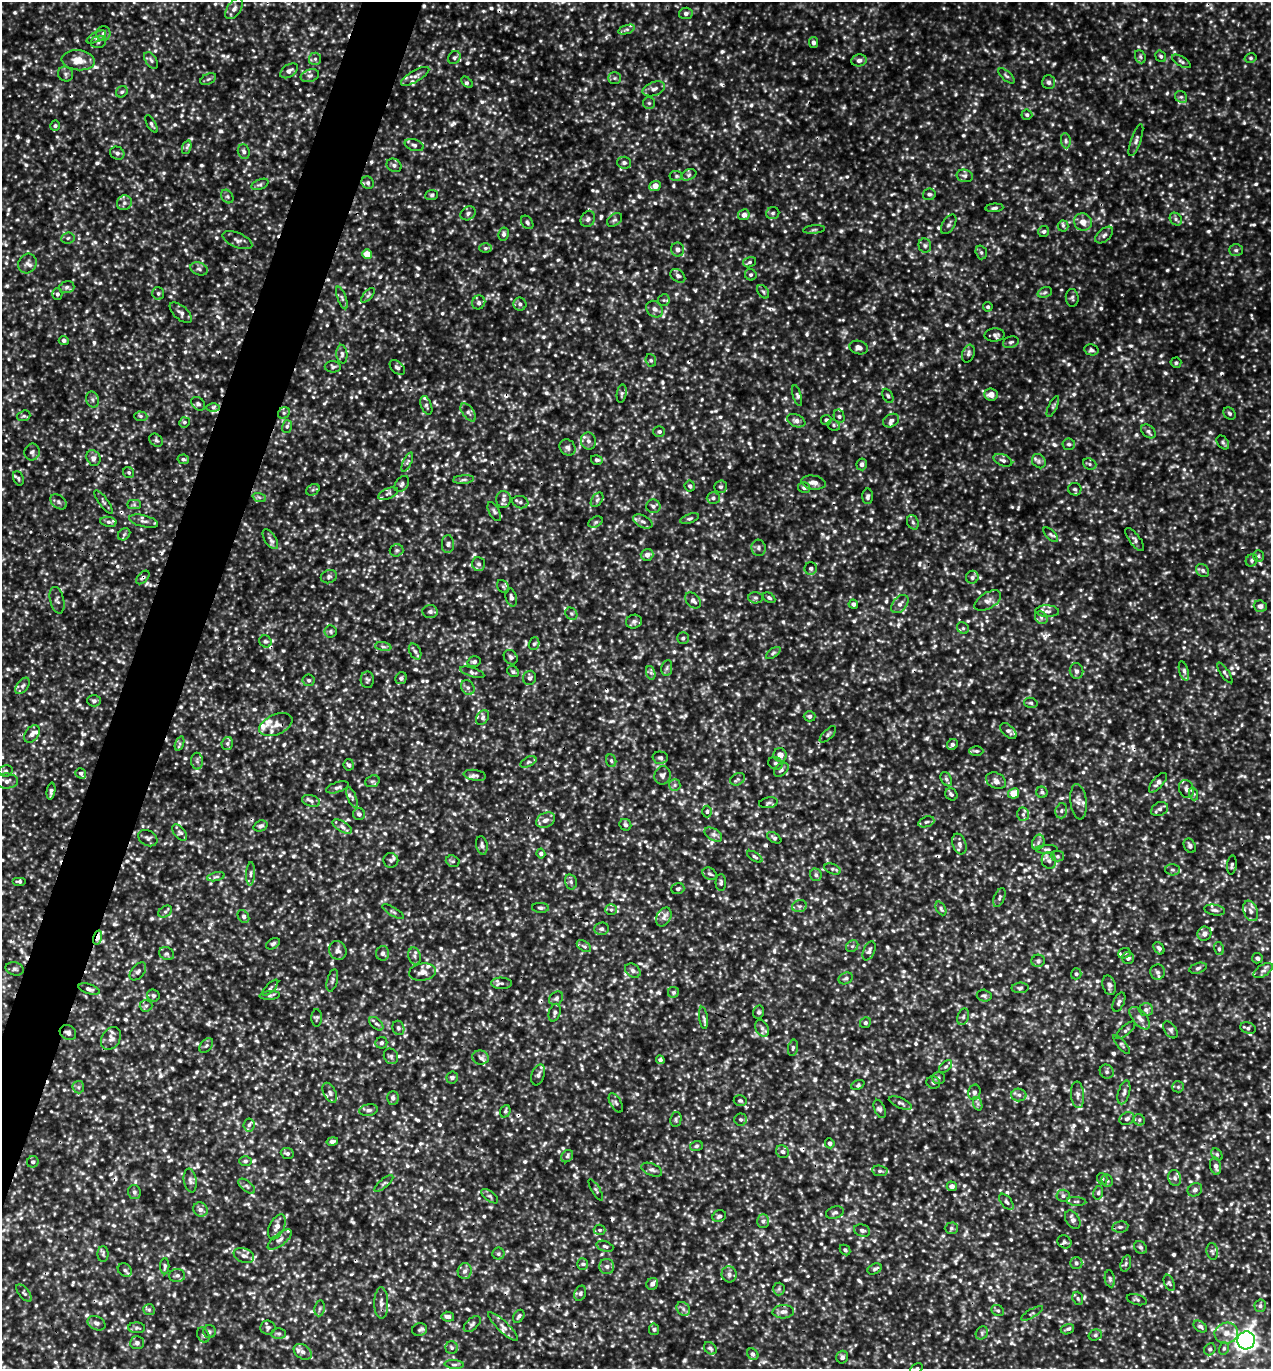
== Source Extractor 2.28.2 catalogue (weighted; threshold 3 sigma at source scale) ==
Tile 7 of 4 x 4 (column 3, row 2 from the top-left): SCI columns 2834-4102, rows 2762-4128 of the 5510 x 5499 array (HDU 1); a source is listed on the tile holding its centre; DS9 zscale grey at full resolution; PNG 1273 x 1371 px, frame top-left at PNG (2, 2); each listed source drawn as its Kron ellipse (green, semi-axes under 4 px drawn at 4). Shown black and unused: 4% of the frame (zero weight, under 3 of 5 exposures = <1% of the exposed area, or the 3 px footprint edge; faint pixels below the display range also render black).
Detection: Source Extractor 2.28.2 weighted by HDU 2 'WHT'; one run over the whole footprint, this tile lists its part. Background 0.202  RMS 0.043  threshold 0.196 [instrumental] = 3 sigma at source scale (4.5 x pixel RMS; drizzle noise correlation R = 1.50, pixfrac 1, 0.05/0.05 arcsec/px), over >= 5 px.
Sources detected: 1569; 1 too faint to see at this stretch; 16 cosmic-ray / hot-pixel residue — neither listed nor drawn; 34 inside a brighter listed object's ellipse — not listed separately; of the other 1518, all 500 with FLUX_AUTO >= 8.87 (the completeness limit of this list) listed and drawn (1018 fainter detections not listed), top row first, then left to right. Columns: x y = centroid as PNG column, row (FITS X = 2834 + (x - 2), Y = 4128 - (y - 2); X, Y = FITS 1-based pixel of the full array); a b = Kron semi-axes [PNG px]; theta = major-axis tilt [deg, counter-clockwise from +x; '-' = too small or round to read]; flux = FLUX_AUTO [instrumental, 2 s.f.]
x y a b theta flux
234 9 12 6 53 20
686 13 7 5 10 15
627 29 8 4 18 11
103 34 7 7 - 15
96 37 10 5 27 14
98 42 8 6 16 12
813 43 5 4 - 14
1161 56 6 5 - 9.3
1140 57 7 5 -69 8.9
454 58 7 5 56 11
1251 58 6 5 - 9.3
315 59 6 6 - 10
78 60 16 10 -6 61
151 60 9 5 -57 12
859 60 7 6 - 17
1181 61 10 4 -32 11
289 71 10 6 33 19
66 74 7 7 - 12
310 76 9 6 19 16
415 76 16 5 30 22
1006 76 10 4 -42 11
614 78 6 5 - 9.8
208 79 8 5 25 9.5
467 82 7 4 -44 10
1048 82 7 6 - 12
654 89 12 6 18 23
122 92 6 5 - 9.4
1181 97 6 5 - 9.7
649 103 6 6 - 9.3
1027 115 5 5 - 9.6
151 124 10 4 -59 9.6
55 126 5 4 - 9.2
1136 140 16 5 70 17
1066 141 7 5 -85 10
414 145 10 5 -18 14
187 147 7 4 72 9.4
244 152 7 5 -69 14
117 153 7 6 - 14
624 163 7 6 - 11
394 165 8 6 -29 13
689 175 8 5 23 12
676 176 7 5 -4 9.3
965 176 8 6 -13 14
368 183 6 6 - 11
260 184 9 5 22 9.7
655 186 6 5 - 41
929 194 6 5 - 11
432 195 6 5 - 8.9
227 196 7 5 -53 9.4
124 203 8 7 - 16
994 208 9 4 5 11
468 213 8 6 37 13
773 213 6 6 - 10
744 215 6 5 - 23
588 219 8 7 - 14
1176 219 7 5 -49 11
615 220 8 5 38 11
527 222 7 5 -53 9.6
1083 222 9 8 - 36
949 224 11 6 58 13
1063 226 5 5 - 9.4
814 230 11 4 5 11
1044 231 5 5 - 10
504 234 6 5 - 12
1104 235 10 6 42 15
68 238 7 5 7 10
237 240 16 7 -23 21
925 245 7 6 - 13
485 248 6 5 - 9.2
678 250 7 6 - 21
1236 250 7 5 -1 11
981 252 7 5 -74 9.3
367 254 5 5 - 73
750 262 7 5 17 8.9
27 263 10 8 56 23
199 269 9 6 -19 14
751 275 6 5 - 9.7
678 276 8 6 -40 14
67 287 8 5 16 12
763 292 7 5 -53 9.3
1045 292 7 5 18 9.7
158 293 6 6 - 9.9
57 294 5 5 - 11
368 295 9 4 48 9.7
342 298 12 4 -70 12
1072 298 9 6 -85 11
664 300 6 6 - 9.2
479 302 7 6 - 13
520 304 6 6 - 13
988 307 5 4 - 9.6
655 309 9 7 -44 19
181 313 14 6 -42 20
995 335 10 6 2 15
64 341 5 4 - 13
1011 342 8 5 20 11
859 348 9 6 -16 23
1091 350 7 5 -12 12
342 354 9 5 -84 13
968 354 9 6 72 13
651 360 6 5 - 8.9
1176 363 5 5 - 9
333 367 8 5 -1 10
397 368 9 5 -42 15
622 394 9 5 80 9.5
797 395 11 4 -74 10
991 395 7 6 - 39
888 396 8 4 -60 9.8
93 400 8 6 -73 13
198 404 8 5 -46 12
426 405 10 5 -69 12
1053 406 11 4 65 10
213 407 6 4 0 11
468 412 10 5 -53 15
284 413 6 5 - 9.3
1230 413 7 5 -45 10
24 416 7 5 18 8.9
141 416 6 5 - 9
839 416 7 5 -76 11
826 420 5 5 - 11
796 421 9 6 -22 19
891 421 8 6 27 18
184 422 5 5 - 9.5
834 425 6 5 - 9.4
287 427 6 5 - 9
1148 431 8 6 -40 12
659 432 6 5 - 12
156 440 7 6 - 11
588 441 9 7 -82 19
1223 442 8 5 -51 9.3
1069 444 6 6 - 11
567 447 9 7 -51 16
32 452 8 7 - 15
93 458 8 6 -63 18
183 459 6 4 -11 11
597 460 6 4 -16 10
1003 460 10 5 -22 14
1039 461 8 6 -49 14
407 462 10 3 65 9.6
862 464 6 5 - 18
1090 464 7 5 -22 9.6
129 473 6 5 - 9.6
18 478 8 5 -71 9.8
463 480 10 4 5 11
813 483 12 7 -8 26
402 484 9 6 53 13
690 486 5 5 - 9.9
720 487 6 6 - 11
804 488 6 5 - 12
1075 489 6 6 - 11
313 490 7 5 29 9.5
388 494 10 5 23 10
868 496 8 5 89 12
259 497 7 4 -18 9.1
713 498 6 5 - 11
503 499 8 7 - 18
597 500 8 5 54 11
58 502 9 6 -42 14
104 502 14 4 -54 11
520 502 8 6 -16 13
134 505 7 4 0 9.1
653 506 7 7 - 13
494 512 10 5 -62 12
689 519 10 4 19 9.4
144 521 15 5 -14 19
108 522 8 5 -10 11
596 522 7 5 27 9.6
643 522 10 6 -26 17
913 522 7 5 -68 11
124 534 7 5 44 9.4
1051 535 9 4 -44 9.7
270 539 11 5 -57 16
1135 539 14 5 -53 14
448 544 9 6 88 13
759 548 8 7 - 14
397 550 7 6 - 9.7
647 555 6 6 - 22
1258 556 6 5 - 9
1252 560 6 5 - 10
479 564 7 6 - 13
811 568 6 6 - 11
1203 570 7 6 - 12
143 577 8 5 45 11
329 577 8 6 23 13
972 577 6 6 - 12
503 587 7 5 -53 9.2
511 597 9 5 -75 15
755 598 7 5 -1 10
769 598 7 4 -30 9.1
57 600 13 7 -76 17
693 600 9 6 -47 17
988 601 15 8 31 26
853 604 4 4 - 13
900 604 10 6 50 21
1260 606 6 5 - 21
1047 611 12 6 -3 17
430 612 7 6 - 14
571 614 6 5 - 9.2
1041 618 7 5 -45 12
634 622 8 6 16 14
963 628 6 5 - 9.3
330 631 6 6 - 9.3
683 638 6 6 - 9.6
265 641 6 6 - 11
534 644 6 5 - 9
383 647 8 4 -8 9.6
415 651 8 5 -61 13
773 653 8 4 36 9.4
511 657 8 6 -49 12
474 662 7 5 13 12
667 668 8 5 81 11
1076 671 8 6 -74 15
1184 671 10 4 -74 14
472 672 12 4 -17 12
513 672 6 5 - 8.9
651 673 7 4 -72 11
1225 673 12 4 -55 10
401 678 6 5 - 12
530 678 7 6 - 15
309 680 6 6 - 10
367 680 8 6 89 11
23 686 9 5 52 14
468 688 8 6 -57 14
94 701 7 6 - 12
1031 703 7 5 -14 9.2
810 716 6 5 - 11
482 717 8 5 55 12
276 725 17 10 23 42
1008 731 10 5 -44 14
32 734 10 6 54 20
828 734 10 5 45 10
227 743 6 5 - 11
180 744 7 4 71 9.2
952 745 6 5 - 14
976 751 7 4 -1 9
780 755 7 6 - 43
660 758 7 6 - 13
197 761 8 6 -89 14
611 761 6 5 - 9
528 762 8 4 27 10
775 763 7 6 - 12
349 765 6 5 - 12
781 770 8 5 41 12
5 771 7 5 13 11
81 773 6 5 - 10
475 775 11 5 -9 15
662 775 9 8 - 18
737 779 8 5 34 10
946 779 8 5 -60 10
6 781 11 7 0 21
372 781 7 5 19 11
996 781 10 7 -27 21
1158 783 12 5 49 19
675 785 6 5 - 9.9
337 787 12 5 18 14
1186 789 9 7 -70 22
51 791 8 4 82 11
1042 792 6 5 - 9.8
1014 793 5 5 - 90
951 794 7 5 -44 10
1194 794 6 4 -73 9.6
352 798 11 4 -68 14
311 801 9 5 -16 14
1078 802 18 8 -83 30
768 803 9 5 9 11
1160 809 9 6 29 17
1061 811 8 5 76 13
707 812 6 4 90 9.3
359 814 6 6 - 15
1023 814 7 6 - 12
545 820 10 7 28 25
926 822 8 5 19 11
625 825 6 5 - 9.9
260 826 7 5 20 13
342 826 11 5 -30 19
180 833 9 5 -52 13
713 835 10 5 -32 16
148 838 10 7 -28 15
774 838 8 4 -33 9.1
1038 842 8 6 69 14
959 844 11 6 -70 19
482 845 9 5 -78 15
1190 846 8 5 -62 14
1047 849 11 4 3 11
541 853 5 4 - 11
1057 856 6 5 - 9.4
755 857 9 4 -32 9.1
391 860 7 7 - 13
453 861 7 5 -17 9.4
1049 861 8 7 - 18
1232 865 9 5 86 10
832 869 8 5 -22 9.7
1172 870 7 5 -2 11
251 874 11 4 87 14
710 874 7 5 -31 10
816 875 6 5 - 12
216 877 9 3 13 10
19 881 7 4 0 9.6
571 882 8 5 -77 13
721 882 8 5 -89 9.8
678 889 6 5 - 9.8
999 898 10 5 67 11
799 906 7 5 17 13
540 908 8 5 -3 10
941 908 7 4 -64 9.8
611 910 6 5 - 10
1215 910 10 5 -10 14
1251 911 10 7 -69 22
165 912 7 5 35 9.5
393 912 12 3 -31 8.9
243 917 7 5 -55 13
664 917 10 7 63 22
601 929 7 6 - 12
1204 934 7 6 - 19
98 937 7 4 72 54
273 944 7 5 33 11
584 946 8 5 -34 11
852 946 6 5 - 10
1159 948 7 5 -56 12
1219 949 6 5 - 9.5
338 950 10 8 -58 21
869 951 10 5 65 15
382 953 7 6 - 16
1124 953 6 5 - 10
167 954 8 6 -30 12
414 956 9 6 -79 15
1128 958 6 6 - 14
1257 958 5 5 - 14
1038 961 6 6 - 12
1198 968 9 5 16 11
15 969 9 6 -14 13
138 971 10 6 50 15
633 971 8 6 -35 15
1263 971 11 5 33 16
422 972 13 8 9 35
1158 972 7 7 - 13
1076 974 5 5 - 9.7
846 978 7 5 25 10
332 980 11 5 75 11
502 983 10 5 -1 13
1109 985 10 6 -75 15
270 988 10 4 45 10
1020 988 8 5 2 9.9
89 989 11 5 -18 15
673 992 5 5 - 9.9
270 995 10 4 5 9.5
153 996 6 6 - 11
984 996 7 6 - 11
556 998 8 6 42 13
1119 1002 10 5 66 13
146 1006 6 5 - 10
1146 1010 7 6 - 14
759 1012 6 5 - 10
555 1013 9 5 72 13
963 1017 8 5 71 11
317 1018 8 5 90 10
703 1018 11 4 -82 11
1140 1018 13 7 -50 30
865 1023 6 5 - 9.4
376 1024 8 5 -43 12
398 1028 7 6 - 12
762 1028 9 6 -59 16
1248 1028 8 5 -22 10
1126 1030 12 4 42 12
1170 1030 9 5 -55 12
68 1033 9 7 -32 16
111 1038 12 9 57 27
381 1043 6 5 - 10
206 1045 8 5 49 10
1122 1045 12 4 -51 10
793 1048 8 5 79 9.7
391 1056 8 7 - 13
480 1058 8 7 - 16
660 1060 4 4 - 12
945 1067 8 5 43 9
1107 1072 7 6 - 12
538 1075 11 6 72 16
452 1077 6 5 - 11
939 1078 6 6 - 9.6
933 1083 7 6 - 11
858 1085 7 4 22 9.3
78 1087 6 5 - 10
1178 1087 6 5 - 9
974 1092 8 6 77 16
1124 1092 12 5 74 16
330 1093 10 6 -63 17
1019 1095 7 6 - 15
1078 1095 13 6 -85 19
393 1098 7 5 88 15
740 1100 6 5 - 9.4
616 1103 10 5 -60 12
900 1103 12 5 -22 13
978 1104 7 4 -71 9.4
880 1109 9 5 -67 12
369 1110 9 5 9 12
505 1111 6 5 - 9.2
676 1119 7 5 79 10
1127 1119 8 6 26 14
741 1120 6 6 - 9.5
1139 1120 6 5 - 8.9
249 1125 6 5 - 12
332 1141 6 4 12 14
830 1143 5 4 - 12
696 1146 6 5 - 9.7
782 1152 7 6 - 12
287 1153 6 5 - 10
1217 1154 7 5 -50 8.9
567 1156 7 5 49 9.4
245 1161 6 5 - 9.5
33 1162 6 5 - 11
1216 1166 9 5 -79 18
652 1170 11 6 -24 16
880 1171 8 5 -8 10
1175 1178 8 6 -77 15
1102 1179 6 5 - 11
190 1181 12 6 -80 16
1107 1181 6 5 - 9.5
384 1183 12 4 40 10
247 1186 10 5 -39 13
952 1186 5 5 - 26
596 1190 12 4 -60 9.6
1195 1190 7 6 - 16
134 1192 7 6 - 12
1098 1193 6 5 - 9.1
490 1196 10 5 -37 10
1063 1196 6 6 - 14
1076 1201 10 4 -4 10
1006 1202 10 5 -51 12
201 1209 7 7 - 19
835 1213 9 6 18 13
719 1216 7 6 - 15
1073 1220 10 6 -57 21
763 1221 7 6 - 13
277 1227 13 7 64 33
1120 1227 8 5 9 12
951 1228 6 5 - 10
600 1230 6 5 - 11
862 1230 8 6 -20 14
280 1240 14 6 37 23
1064 1242 7 6 - 13
605 1246 9 5 -19 11
1141 1247 7 5 -43 10
845 1250 6 4 -44 10
1212 1251 8 5 -81 12
103 1254 8 5 -90 9.6
498 1254 6 6 - 9.1
244 1256 10 7 -22 21
1076 1263 6 6 - 12
582 1264 6 5 - 9.2
1126 1264 8 5 71 9.7
165 1266 8 4 -90 9.7
607 1266 7 7 - 17
875 1269 7 5 27 12
125 1270 8 6 -39 12
465 1271 8 7 - 18
729 1274 8 7 - 18
177 1275 8 6 1 14
1110 1279 8 5 -80 9.8
1169 1283 8 5 -68 10
652 1284 6 5 - 18
779 1289 6 6 - 9.2
24 1293 10 5 -50 10
580 1293 8 5 70 12
1078 1298 7 5 -69 9.4
1137 1300 10 5 -15 9.9
381 1303 16 7 -89 24
1260 1306 6 5 - 12
320 1308 8 5 82 11
683 1309 7 6 - 15
149 1310 6 5 - 10
998 1311 6 5 - 9.2
783 1312 10 7 3 24
1032 1313 12 3 29 9.1
519 1316 7 5 56 11
448 1317 6 5 - 20
97 1323 9 6 -26 18
472 1324 10 5 42 12
1200 1326 7 5 -34 12
503 1327 20 5 -43 27
137 1328 8 5 -2 11
268 1328 7 7 - 13
654 1329 6 5 - 9.7
1067 1329 7 5 18 11
419 1330 7 6 - 11
209 1332 6 6 - 9.9
982 1333 7 5 49 10
1226 1333 12 10 9 41
279 1334 7 5 1 10
203 1335 8 5 -62 9.3
1095 1335 7 5 17 10
1246 1340 9 8 - 2400
137 1343 7 6 - 13
452 1348 6 6 - 10
710 1348 7 5 -43 11
1224 1348 6 5 - 8.9
1210 1349 6 5 - 10
303 1352 10 7 -35 18
753 1354 6 5 - 12
842 1357 6 6 - 13
454 1364 10 4 -4 9.2
917 1368 7 4 29 9.5
Overlapping masked pixels (flux is a lower limit): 4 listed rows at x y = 144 521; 143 577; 98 937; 68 1033
Isophote crosses this tile's border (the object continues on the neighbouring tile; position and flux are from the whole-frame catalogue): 1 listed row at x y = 917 1368
Unlisted compact peaks at least as high as the median listed source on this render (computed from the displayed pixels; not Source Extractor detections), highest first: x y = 927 738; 454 123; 633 201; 537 1265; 1107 172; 774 951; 407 520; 773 309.